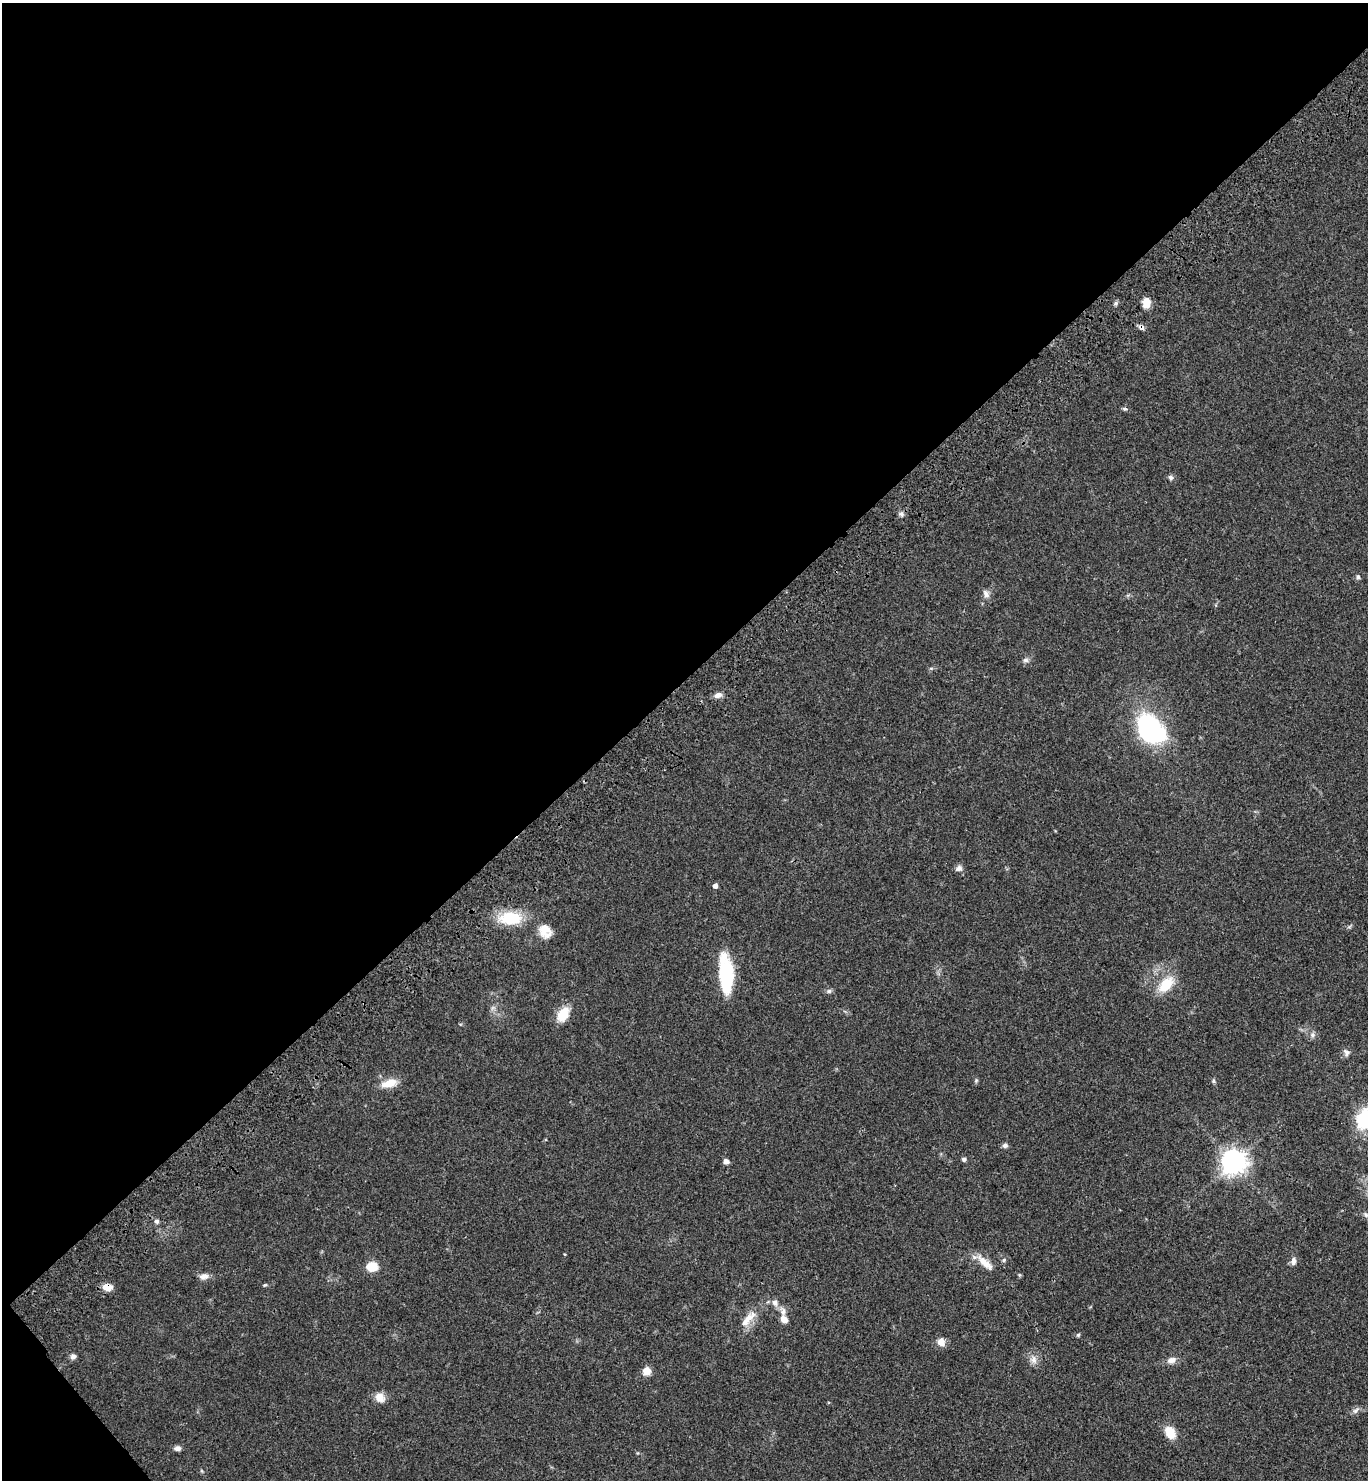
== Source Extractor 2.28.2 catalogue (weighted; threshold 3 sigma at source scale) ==
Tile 5 of 4 x 4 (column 1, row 2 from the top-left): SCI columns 245-1610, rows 3058-4535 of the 6096 x 6112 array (HDU 1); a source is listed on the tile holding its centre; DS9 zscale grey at full resolution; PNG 1370 x 1482 px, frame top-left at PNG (2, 3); no overlay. Shown black and unused: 47% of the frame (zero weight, under 3 of 4 exposures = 6% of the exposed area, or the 3 px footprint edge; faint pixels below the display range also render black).
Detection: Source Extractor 2.28.2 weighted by HDU 2 'WHT'; one run over the whole footprint, this tile lists its part. Background 0.047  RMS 0.0053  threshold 0.024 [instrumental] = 3 sigma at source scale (4.5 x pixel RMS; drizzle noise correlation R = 1.50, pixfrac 1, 0.05/0.05 arcsec/px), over >= 5 px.
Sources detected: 52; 1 cosmic-ray / hot-pixel residue — not listed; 1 inside a brighter listed object's ellipse — not listed separately; the other 50 listed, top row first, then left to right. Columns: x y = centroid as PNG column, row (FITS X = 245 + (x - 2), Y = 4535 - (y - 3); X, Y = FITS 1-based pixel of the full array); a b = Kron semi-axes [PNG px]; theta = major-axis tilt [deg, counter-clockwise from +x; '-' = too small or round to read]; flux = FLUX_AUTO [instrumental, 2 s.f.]
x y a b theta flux
1116 303 7 4 72 0.93
1146 303 11 7 82 6.1
1124 409 6 4 -18 0.83
1171 477 7 6 - 1.2
901 514 8 6 -49 1.4
1358 577 7 5 -77 0.94
986 594 12 7 -62 2.3
1026 660 8 6 14 1.4
718 695 10 7 20 2.5
1150 728 22 15 -50 100
959 868 9 7 26 2
715 886 6 5 - 1.7
510 918 21 12 -2 23
545 931 17 14 -55 6.9
726 974 38 13 -86 36
1166 984 21 13 47 13
829 991 7 6 - 1.2
563 1014 20 12 60 8.9
1312 1035 7 7 - 1.6
1346 1052 11 8 -58 1.9
976 1080 6 5 - 0.75
1213 1081 7 4 -89 0.75
389 1083 19 9 12 7.7
1367 1119 8 8 - 210
1005 1145 6 6 - 1.5
964 1159 6 5 - 1
726 1161 6 6 - 2.1
1233 1162 9 8 - 410
1366 1215 8 6 -46 1.2
156 1221 6 6 - 1.2
1004 1260 6 5 - 0.87
1293 1261 10 7 88 2.2
984 1262 26 9 -43 6.5
372 1267 11 10 - 8.4
204 1276 13 8 6 2.8
265 1285 6 4 21 0.63
107 1287 10 7 -3 5.6
775 1303 9 7 -76 2.4
748 1319 30 10 48 7.8
784 1319 9 7 -50 3.5
1078 1335 5 5 - 0.72
941 1342 12 10 -63 3.4
73 1356 7 6 - 1.9
1034 1360 13 8 -74 3
1171 1360 12 8 12 3
647 1371 9 9 - 4.3
380 1397 13 10 -42 4.8
1356 1410 12 5 37 1.7
1170 1432 13 9 -66 9.5
177 1448 8 6 5 2.1
Overlapping masked pixels (flux is a lower limit): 1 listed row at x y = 107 1287
Isophote crosses this tile's border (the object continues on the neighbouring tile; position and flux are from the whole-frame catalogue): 1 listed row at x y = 1367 1119